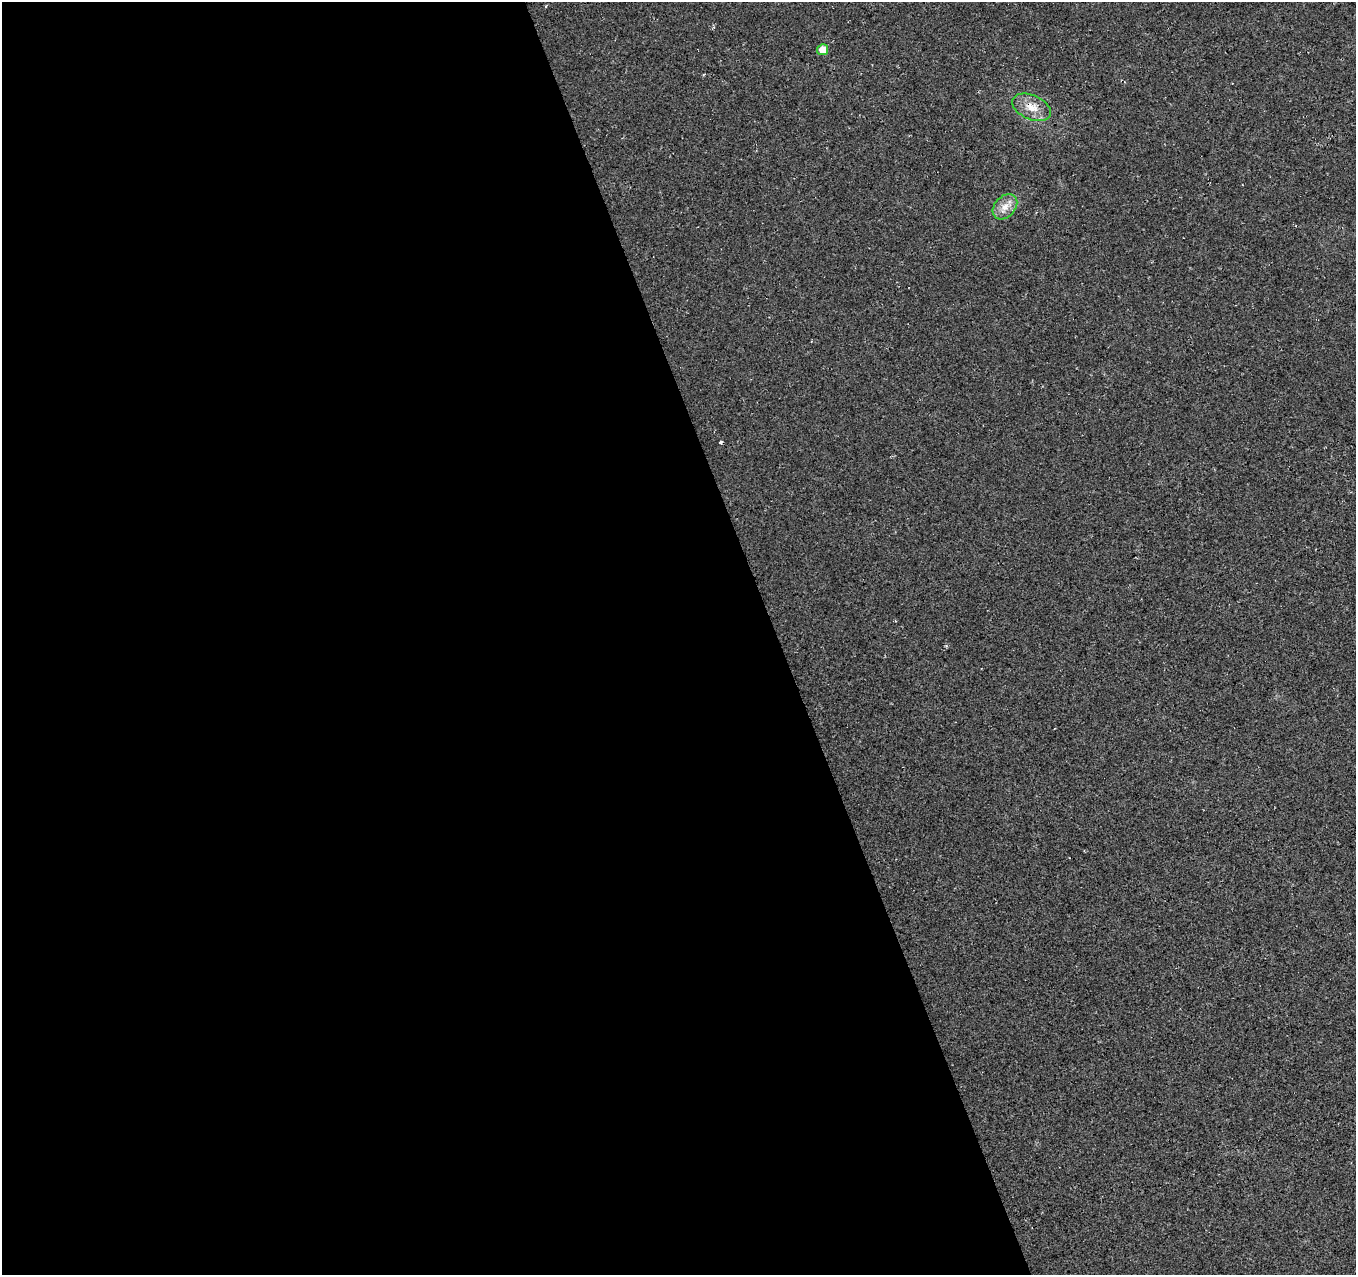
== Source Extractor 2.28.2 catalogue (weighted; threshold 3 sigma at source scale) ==
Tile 9 of 4 x 4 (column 1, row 3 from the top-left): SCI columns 55-1408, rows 1364-2636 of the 5527 x 5327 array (HDU 1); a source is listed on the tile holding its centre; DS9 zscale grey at full resolution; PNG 1358 x 1277 px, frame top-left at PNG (2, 2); each listed source drawn as its Kron ellipse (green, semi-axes under 4 px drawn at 4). Shown black and unused: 57% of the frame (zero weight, under 3 of 4 exposures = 5% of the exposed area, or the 3 px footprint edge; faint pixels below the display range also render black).
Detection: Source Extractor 2.28.2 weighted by HDU 2 'WHT'; one run over the whole footprint, this tile lists its part. Background 0.0289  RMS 0.0074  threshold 0.0334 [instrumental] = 3 sigma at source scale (4.5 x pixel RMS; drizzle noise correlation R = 1.50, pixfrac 1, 0.0396/0.0396 arcsec/px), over >= 5 px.
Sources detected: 4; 1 cosmic-ray / hot-pixel residue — neither listed nor drawn; the other 3 listed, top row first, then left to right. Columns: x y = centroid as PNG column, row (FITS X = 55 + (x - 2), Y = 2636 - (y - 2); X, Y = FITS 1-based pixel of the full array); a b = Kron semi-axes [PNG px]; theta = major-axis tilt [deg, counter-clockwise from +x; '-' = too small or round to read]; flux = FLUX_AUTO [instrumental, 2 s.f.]
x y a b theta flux
823 50 5 5 - 9.4
1032 107 20 12 -24 11
1005 207 14 10 47 7.4
Overlapping masked pixels (flux is a lower limit): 1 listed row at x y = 1032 107